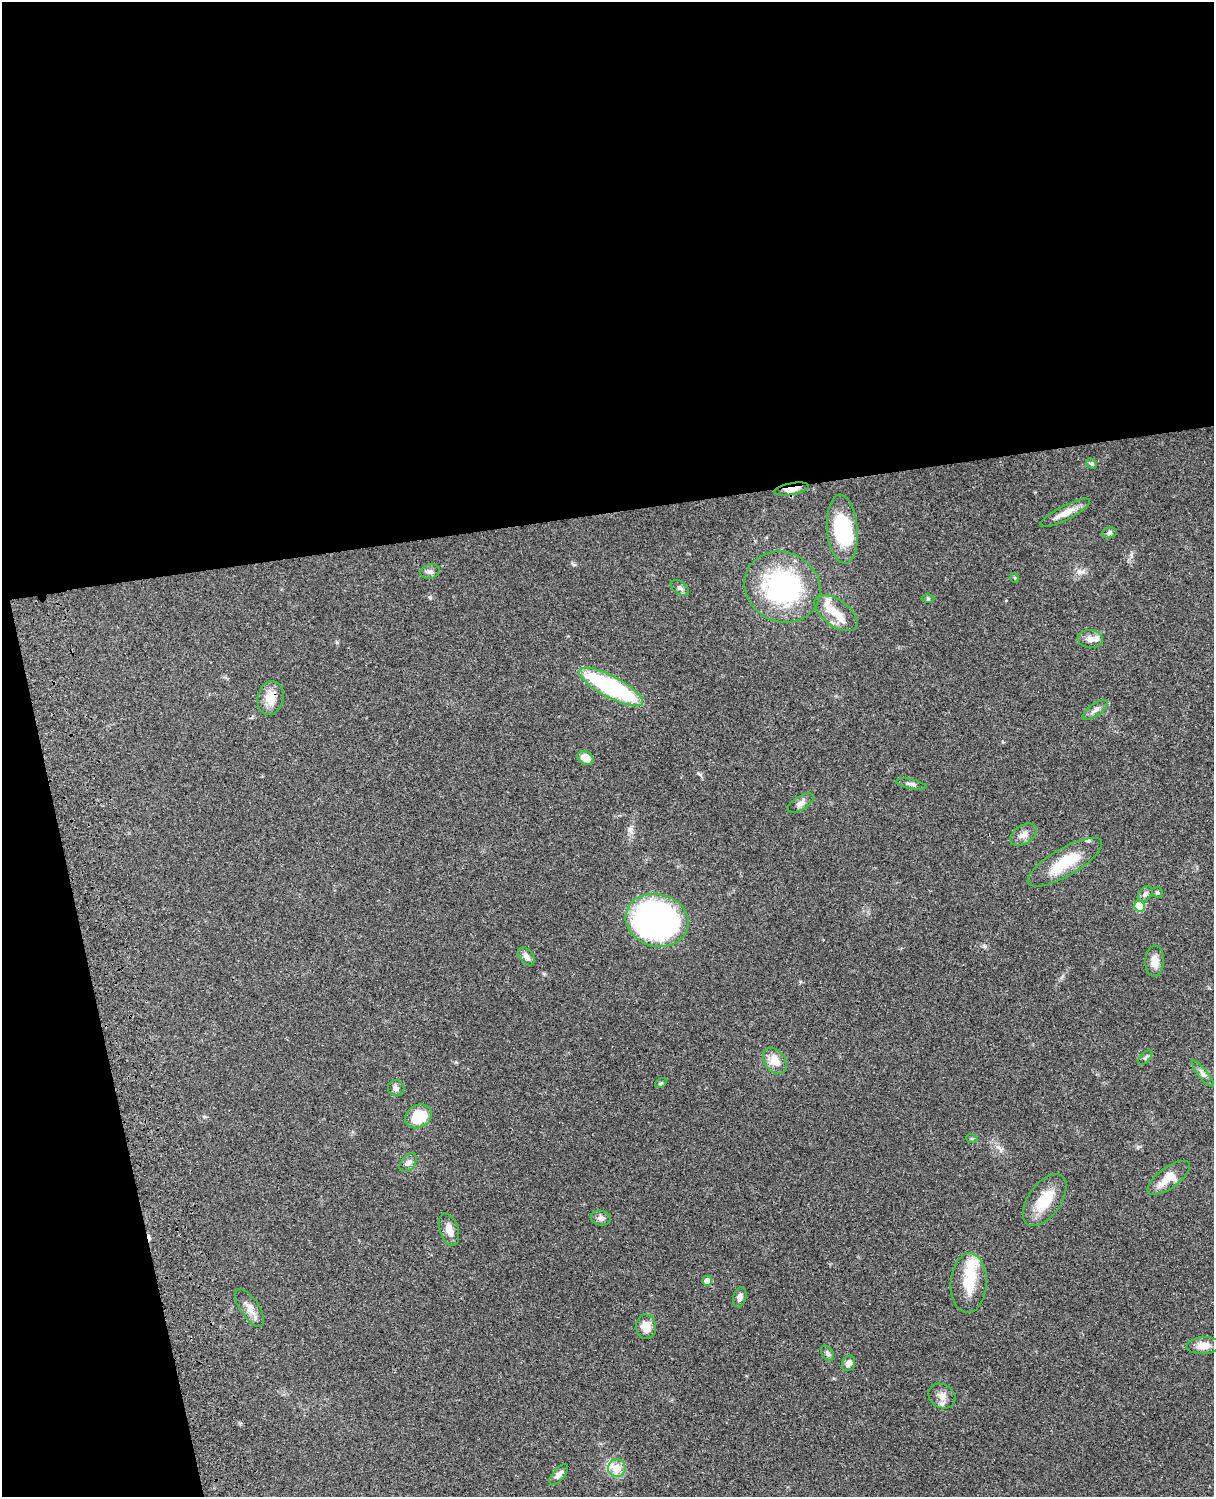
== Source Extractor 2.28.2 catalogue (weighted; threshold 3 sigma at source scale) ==
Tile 1 of 4 x 3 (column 1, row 1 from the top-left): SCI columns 121-1332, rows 3268-4762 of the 5086 x 4926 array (HDU 1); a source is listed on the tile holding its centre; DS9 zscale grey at full resolution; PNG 1216 x 1499 px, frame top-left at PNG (2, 2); each listed source drawn as its Kron ellipse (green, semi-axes under 4 px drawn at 4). Shown black and unused: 39% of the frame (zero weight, under 3 of 4 exposures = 6% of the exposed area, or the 3 px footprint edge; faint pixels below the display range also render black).
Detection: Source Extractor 2.28.2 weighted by HDU 2 'WHT'; one run over the whole footprint, this tile lists its part. Background 0.0863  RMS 0.0061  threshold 0.0276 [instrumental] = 3 sigma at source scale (4.5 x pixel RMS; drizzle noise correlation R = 1.50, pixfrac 1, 0.05/0.05 arcsec/px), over >= 5 px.
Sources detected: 56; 2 inside a brighter object's white glare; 1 cosmic-ray / hot-pixel residue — neither listed nor drawn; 4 inside a brighter listed object's ellipse — not listed separately; the other 49 listed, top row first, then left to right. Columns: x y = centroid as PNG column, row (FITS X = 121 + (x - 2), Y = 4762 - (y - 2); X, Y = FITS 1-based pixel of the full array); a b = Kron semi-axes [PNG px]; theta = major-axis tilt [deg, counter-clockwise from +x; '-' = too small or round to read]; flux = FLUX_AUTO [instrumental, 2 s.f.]
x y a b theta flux
1092 464 6 4 -45 0.93
791 489 18 6 11 6.1
1065 513 28 7 27 6.7
842 529 34 15 -85 38
1109 533 7 5 16 1.3
430 572 10 7 13 2
1015 578 5 3 - 0.56
782 587 39 34 -28 87
680 588 10 6 -36 2
928 599 6 4 0 0.79
836 613 25 13 -36 12
1090 639 12 9 -6 3.6
611 687 36 10 -28 85
270 698 17 13 76 9.1
1095 710 15 6 36 2.9
585 758 8 6 -28 6.9
911 784 15 5 -12 1.9
801 803 14 6 31 2.8
1023 835 14 9 32 4.1
1065 862 42 14 30 23
1157 892 6 5 - 1.1
1145 894 9 6 52 2
1139 906 5 5 - 25
657 920 32 26 -14 230
526 956 10 6 -53 3.1
1155 961 15 9 88 6
1145 1058 9 5 48 1.3
775 1061 14 10 -54 7.9
1203 1074 16 4 -51 2.3
661 1083 6 4 32 0.77
396 1088 8 7 - 2.1
419 1116 14 11 28 21
972 1139 5 3 - 0.56
408 1163 11 7 50 2.5
1169 1178 25 10 36 11
1045 1200 30 16 55 17
601 1218 10 7 -7 2.1
449 1230 17 9 -72 5.4
707 1281 5 5 - 5
969 1283 30 18 87 18
740 1297 10 6 75 2.5
250 1308 22 9 -56 5.5
646 1327 12 10 -84 6.3
1204 1346 17 8 4 6.3
828 1353 8 6 -58 1.5
848 1363 8 6 63 3.7
942 1396 14 11 -33 4.9
617 1468 9 8 - 8.3
559 1475 13 5 50 2.6
Overlapping masked pixels (flux is a lower limit): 2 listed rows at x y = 791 489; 270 698